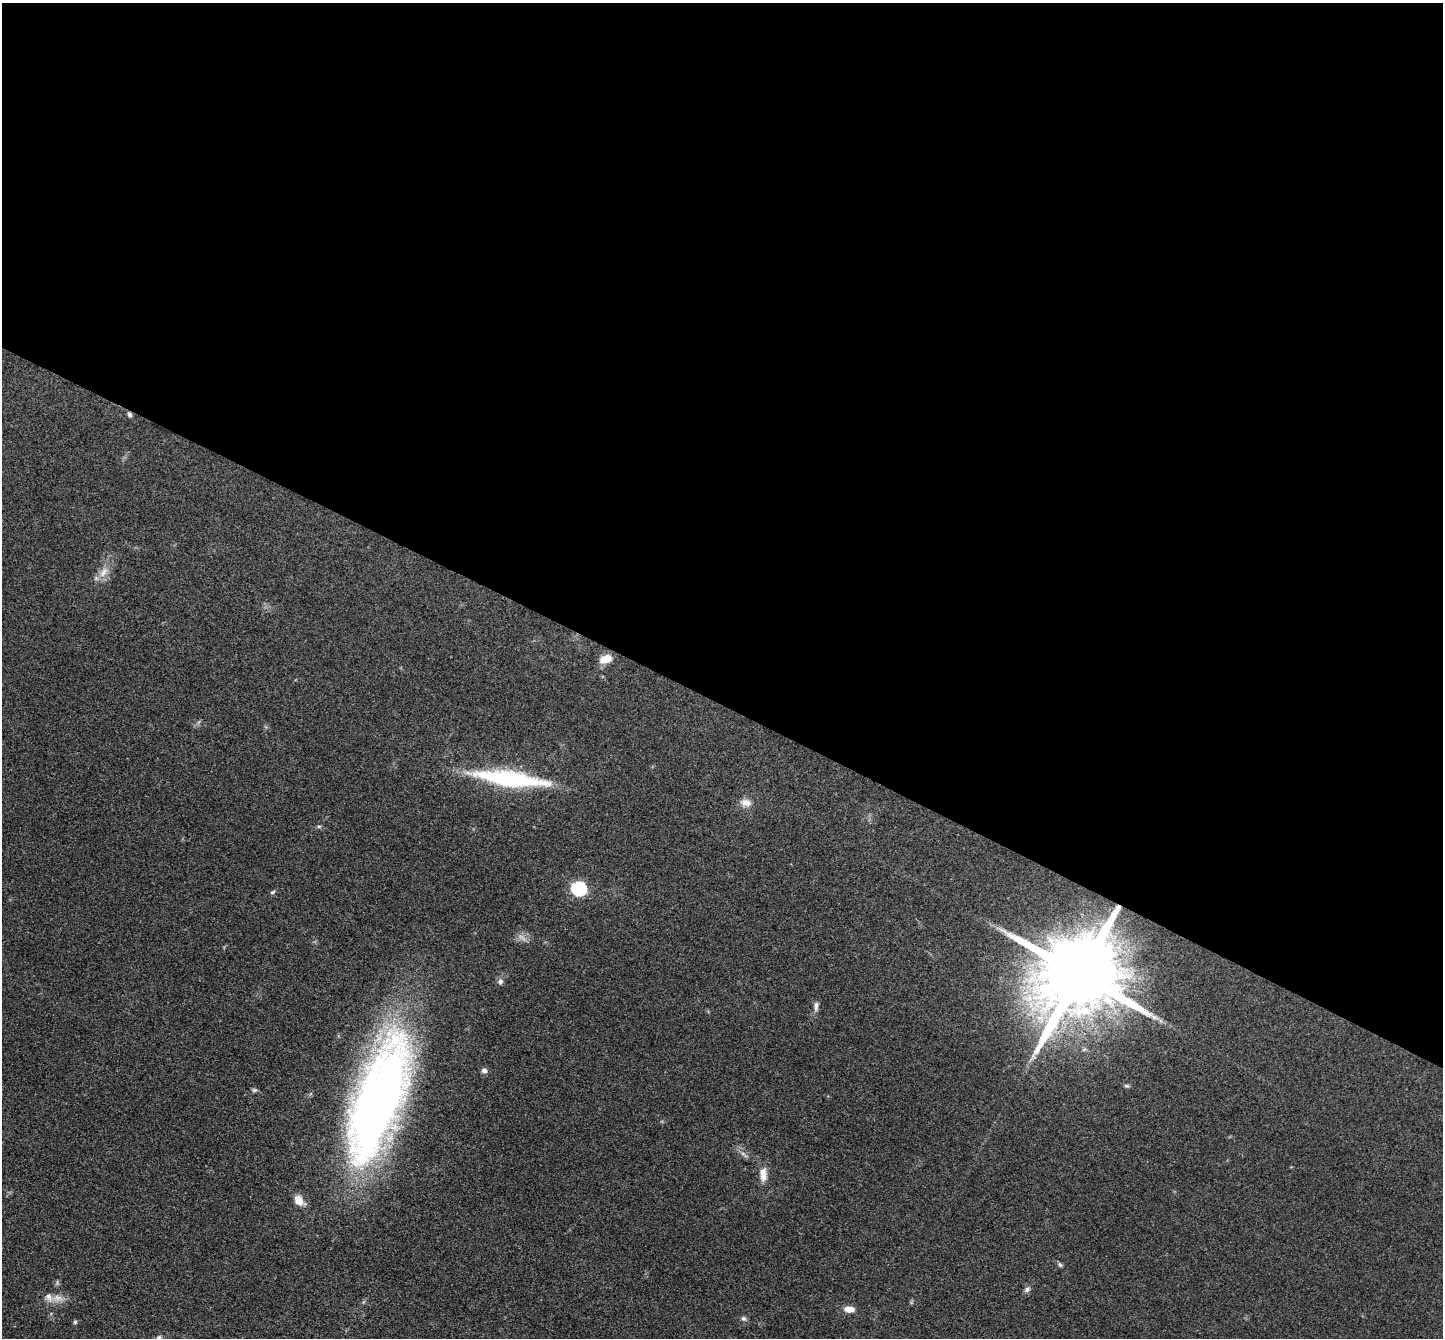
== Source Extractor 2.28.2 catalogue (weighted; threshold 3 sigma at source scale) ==
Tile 3 of 4 x 4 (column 3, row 1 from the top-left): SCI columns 2885-4325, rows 4156-5491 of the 5767 x 5775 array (HDU 1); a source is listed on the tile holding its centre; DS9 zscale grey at full resolution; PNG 1445 x 1340 px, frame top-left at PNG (2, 3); no overlay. Shown black and unused: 53% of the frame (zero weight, under 3 of 4 exposures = <1% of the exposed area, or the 3 px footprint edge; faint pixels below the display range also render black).
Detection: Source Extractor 2.28.2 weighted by HDU 2 'WHT'; one run over the whole footprint, this tile lists its part. Background 0.0996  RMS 0.006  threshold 0.027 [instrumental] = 3 sigma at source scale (4.5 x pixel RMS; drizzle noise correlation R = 1.50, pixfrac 1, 0.05/0.05 arcsec/px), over >= 5 px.
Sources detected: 26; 1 too faint to see at this stretch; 1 cosmic-ray / hot-pixel residue — not listed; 1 inside a brighter listed object's ellipse — not listed separately; the other 23 listed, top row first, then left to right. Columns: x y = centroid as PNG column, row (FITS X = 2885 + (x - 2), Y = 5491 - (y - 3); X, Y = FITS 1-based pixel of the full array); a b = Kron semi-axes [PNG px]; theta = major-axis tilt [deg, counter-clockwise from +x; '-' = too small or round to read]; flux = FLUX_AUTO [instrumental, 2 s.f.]
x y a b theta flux
103 572 17 9 55 6.2
606 659 15 9 17 7.1
510 779 83 16 -8 73
746 803 15 11 -13 5.3
319 826 5 5 - 0.92
578 888 7 6 - 110
273 892 8 5 28 1
1080 974 25 19 54 12000
500 982 8 7 - 2
816 1006 12 6 85 2.7
484 1070 6 6 - 2.4
1127 1086 7 5 -14 1.1
255 1090 7 5 1 1.2
379 1099 114 38 71 580
743 1154 7 4 -19 1.3
763 1174 20 9 -89 6.3
299 1200 13 9 -51 6.6
1060 1265 7 5 -41 1.2
1027 1289 9 6 46 2
58 1298 17 9 -5 5.7
849 1309 11 7 -1 5.7
744 1318 7 6 - 1.6
75 1322 6 5 - 0.89
Overlapping masked pixels (flux is a lower limit): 1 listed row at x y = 1080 974